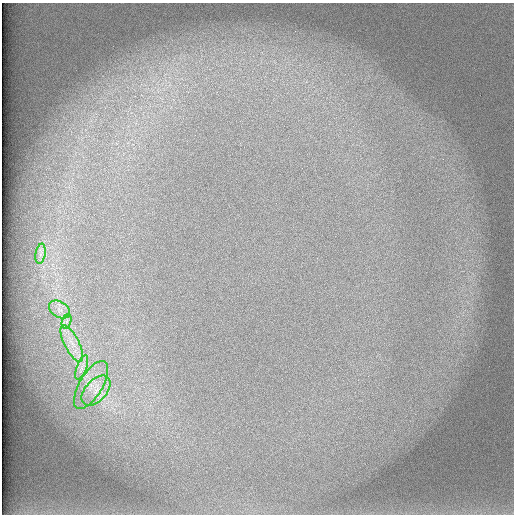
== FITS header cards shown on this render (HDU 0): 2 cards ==
NAXIS1  =                  512 /
NAXIS2  =                  512 /

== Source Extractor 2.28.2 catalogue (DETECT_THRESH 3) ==
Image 512 x 512 px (HDU 0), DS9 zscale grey, 1 PNG px = 1 image px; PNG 516 x 516 px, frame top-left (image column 1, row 512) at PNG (2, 3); each listed source drawn as its Kron ellipse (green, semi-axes under 4 px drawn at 4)
Background 101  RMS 3.1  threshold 9.43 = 3 sigma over >= 5 px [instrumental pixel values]
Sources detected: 7; all 7 listed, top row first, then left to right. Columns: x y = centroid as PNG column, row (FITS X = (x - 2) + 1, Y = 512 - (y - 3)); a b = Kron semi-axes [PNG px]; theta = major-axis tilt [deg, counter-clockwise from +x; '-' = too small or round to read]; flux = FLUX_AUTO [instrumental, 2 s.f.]
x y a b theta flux
41 254 10 5 81 880
59 310 11 8 -33 1500
67 321 7 4 71 740
72 343 20 7 -63 3100
82 367 13 5 71 1200
91 385 27 11 59 4900
96 391 18 10 48 3700